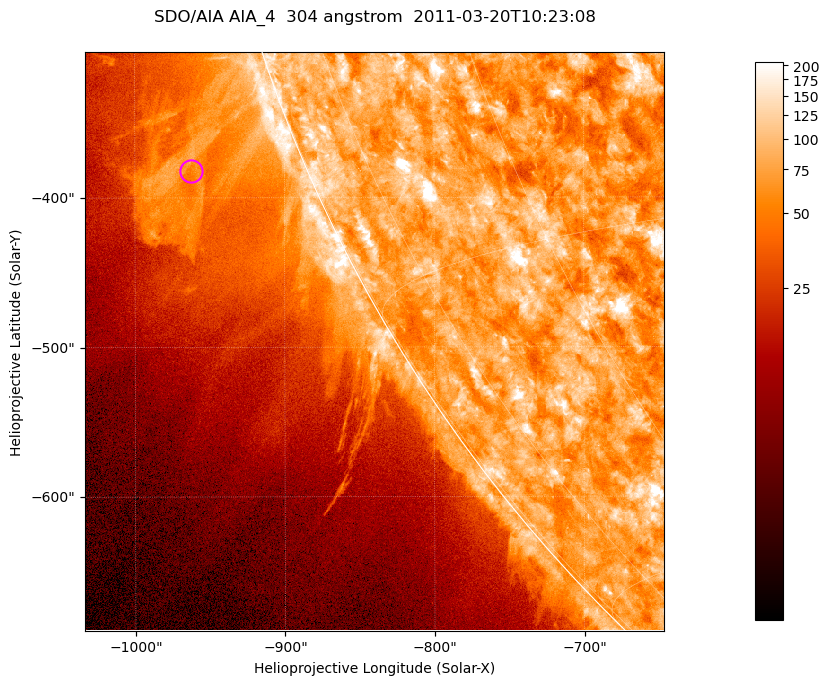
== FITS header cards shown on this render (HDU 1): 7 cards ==
TELESCOP= 'SDO/AIA '           / For AIA: SDO/AIA
INSTRUME= 'AIA_4   '           / For AIA: AIA_ATA1, AIA_ATA2, AIA_ATA3 or AIA_AT
WAVELNTH=                  304 / [angstrom] Wavelength
WAVEUNIT= 'angstrom'           / Wavelength unit: angstrom
DATE-OBS= '2011-03-20T10:23:08.123' / [ISO] Date when observation started; ISO 8
CTYPE1  = 'HPLN-TAN'           / CTYPE1; Typically HPLN
CTYPE2  = 'HPLT-TAN'           / CTYPE2; Typically HPLT

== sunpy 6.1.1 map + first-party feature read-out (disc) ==
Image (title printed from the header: SDO/AIA AIA_4  304 angstrom  2011-03-20T10:23:08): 645 x 645 px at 0.6 arcsec/px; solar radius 964 arcsec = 1606 px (partial field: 2.2% of the solar disc is inside the frame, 44% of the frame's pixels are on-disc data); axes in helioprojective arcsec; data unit not stated in the header (colour bar unlabelled)
Orientation: roll -0.132 deg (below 1 deg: not rotated)
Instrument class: DISC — disc imager (sunpy class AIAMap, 304 A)
Bright regions (active regions / flare kernels): reference = the on-disc median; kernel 5 px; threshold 5 sigma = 116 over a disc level ~73.9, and >= 1.15x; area >= 416 px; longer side >= 8 px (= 4.8 arcsec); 0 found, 0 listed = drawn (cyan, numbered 1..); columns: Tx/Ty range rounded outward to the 2 arcsec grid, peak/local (2 s.f.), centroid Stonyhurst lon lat
Off-limb structures (1.02-1.3 R_sun): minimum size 208 px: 5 found; the strongest spans PA ~105..115 deg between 1.02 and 1.13 R_sun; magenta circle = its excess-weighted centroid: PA ~110 deg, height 1.07 R_sun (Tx ~-962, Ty ~-382 arcsec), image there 2.5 x the reference